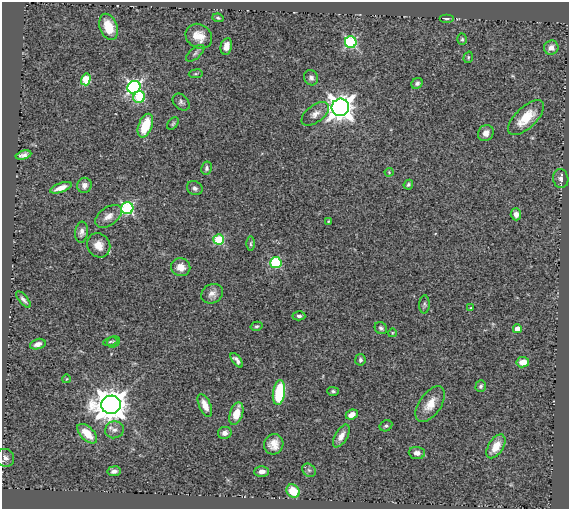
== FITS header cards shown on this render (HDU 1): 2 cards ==
NAXIS1  =                  567
NAXIS2  =                  507

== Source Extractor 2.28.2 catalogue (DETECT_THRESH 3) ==
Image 567 x 507 px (HDU 1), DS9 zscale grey, 1 PNG px = 1 image px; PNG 571 x 511 px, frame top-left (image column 1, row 507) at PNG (2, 2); each listed source drawn as its Kron ellipse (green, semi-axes under 4 px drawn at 4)
Background 0.574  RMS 0.055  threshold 0.165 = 3 sigma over >= 5 px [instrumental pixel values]
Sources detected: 78; all 78 listed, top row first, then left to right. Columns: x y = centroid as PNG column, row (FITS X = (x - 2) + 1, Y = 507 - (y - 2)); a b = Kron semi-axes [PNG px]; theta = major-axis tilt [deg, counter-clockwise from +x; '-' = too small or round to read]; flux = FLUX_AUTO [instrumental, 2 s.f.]
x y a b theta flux
218 18 5 3 - 5.2
446 18 7 3 0 6.2
109 27 13 9 -70 75
199 36 14 11 -33 50
462 39 5 5 - 5.9
351 42 6 6 - 450
226 46 8 5 79 26
551 48 7 7 - 22
195 53 11 5 41 9.3
468 57 6 4 72 4.9
196 74 7 3 8 4.4
311 78 8 7 - 14
86 79 6 4 75 150
417 83 6 5 - 11
134 87 7 6 - 890
139 97 6 5 - 180
181 102 10 7 -46 11
340 107 9 8 - 4100
315 114 16 8 36 25
526 118 22 10 44 110
173 124 7 4 51 6.1
145 126 12 7 69 120
486 133 8 7 - 28
23 155 8 4 14 15
206 168 6 5 - 8.3
389 172 4 4 - 3.5
561 179 9 7 -78 14
84 185 7 7 - 17
408 185 5 4 - 6.3
61 188 11 4 20 33
195 188 8 6 -27 12
127 208 6 6 - 490
516 214 6 5 - 22
108 216 15 9 35 32
328 221 3 2 - 3.2
81 232 10 6 83 16
219 239 5 5 - 270
250 244 7 3 89 6.2
99 245 12 11 - 40
276 263 6 5 - 270
181 267 10 9 - 42
212 294 11 9 31 22
23 299 10 4 -49 10
424 304 9 5 88 7.7
471 308 3 2 - 3.4
299 316 6 4 -2 8.5
257 326 6 4 15 6
381 328 6 5 - 9.1
517 329 4 4 - 42
392 333 4 3 - 2.8
110 342 7 4 11 6.5
113 342 7 5 26 7.2
38 344 8 5 16 18
237 360 8 4 -52 15
360 360 6 5 - 8.4
523 362 6 5 - 35
66 379 4 3 - 2.4
481 386 6 5 - 7.7
333 391 6 4 -2 7.1
279 393 12 6 82 170
430 404 20 11 55 53
111 405 10 9 - 6800
205 405 12 5 -66 35
236 414 11 6 72 62
352 415 6 4 24 33
386 426 6 5 - 7.1
114 430 9 8 - 19
225 433 7 6 - 18
87 434 12 6 -44 63
341 436 13 6 60 26
274 444 10 9 - 35
496 446 13 7 57 58
417 453 8 6 -5 16
5 458 9 8 - 16
309 470 7 6 - 8.9
114 471 6 5 - 14
262 471 7 5 1 18
293 491 7 6 - 68